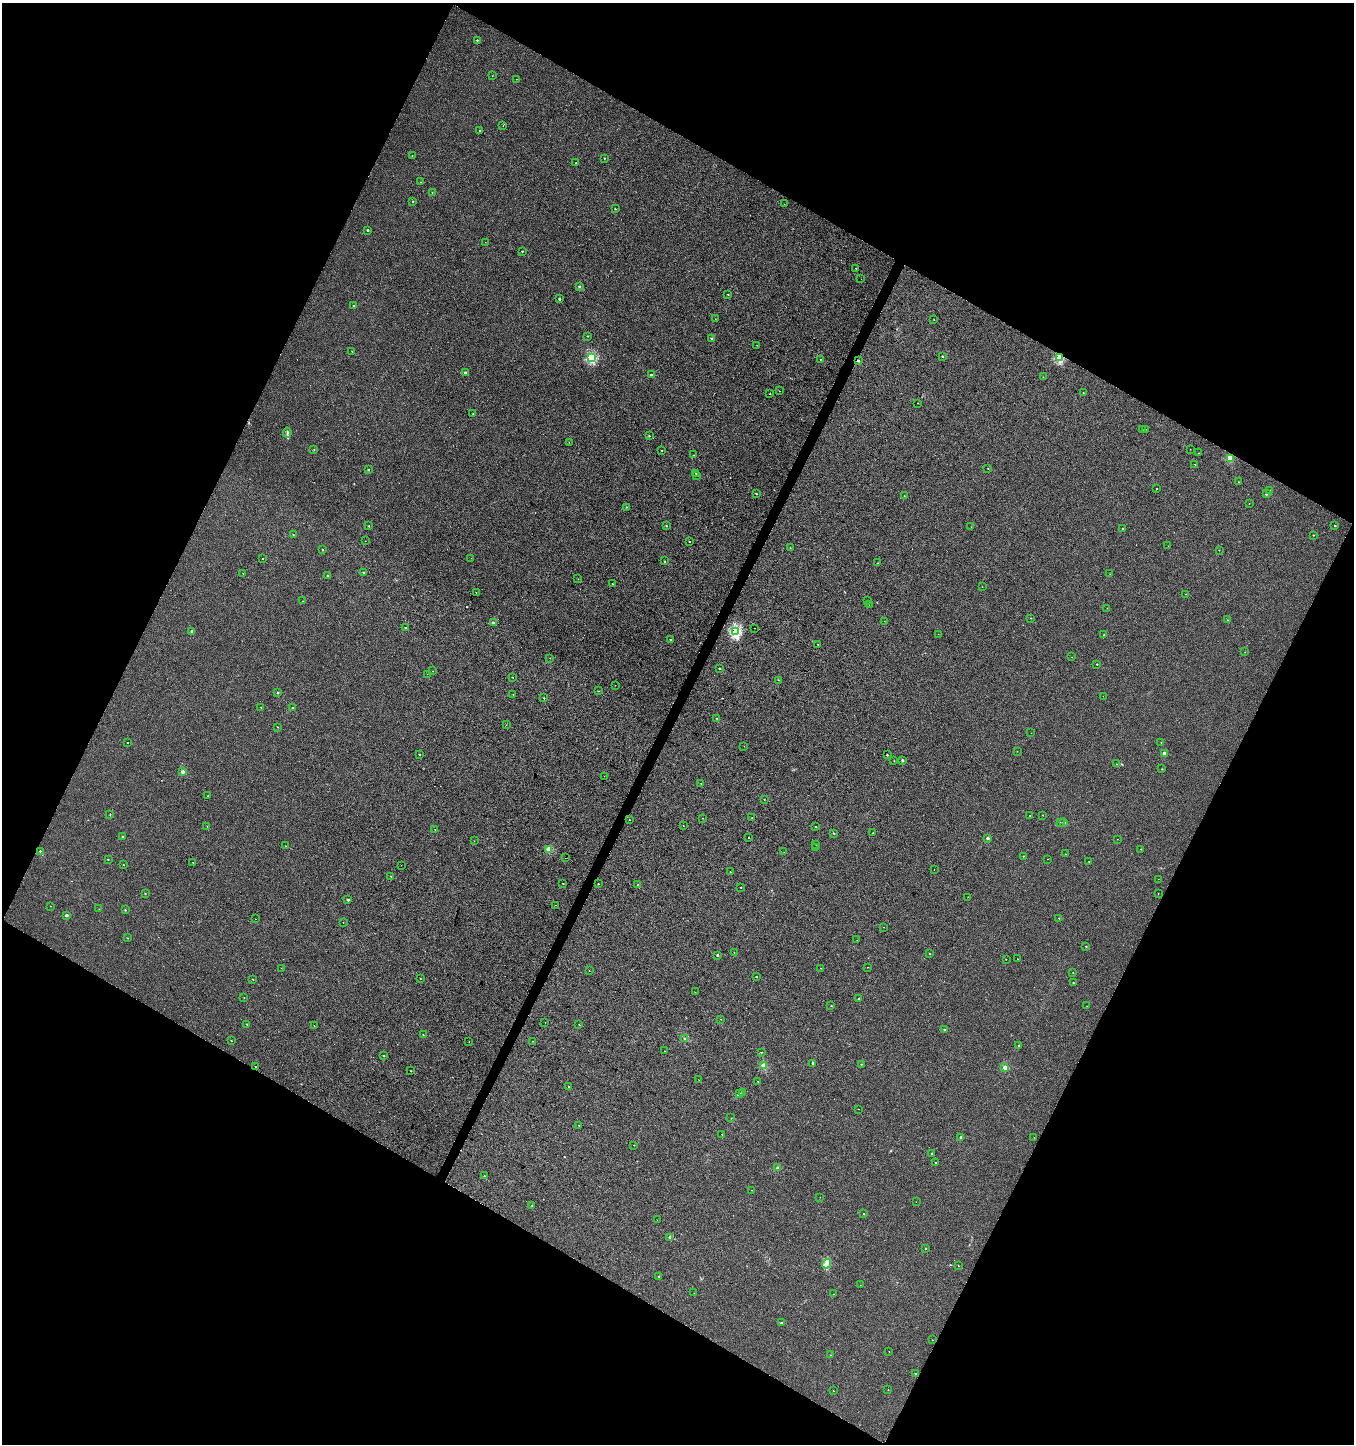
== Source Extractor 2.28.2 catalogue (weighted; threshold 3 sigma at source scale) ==
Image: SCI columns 266-5672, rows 2-5769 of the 5869 x 5776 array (HDU 1 of 3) = the unmasked area's bounding box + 8 px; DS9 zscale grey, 4 x 4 block average (1 PNG px = mean of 4 x 4 image px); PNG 1356 x 1446 px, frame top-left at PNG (2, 3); each listed source drawn as its Kron ellipse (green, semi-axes under 4 px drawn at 4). Shown black and unused: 46% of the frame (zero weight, under 3 of 4 exposures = <1% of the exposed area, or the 3 px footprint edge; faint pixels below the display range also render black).
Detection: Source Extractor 2.28.2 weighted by HDU 2 'WHT'. Background 0.00105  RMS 0.0035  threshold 0.0159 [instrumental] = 3 sigma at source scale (4.5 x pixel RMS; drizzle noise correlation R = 1.50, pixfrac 1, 0.0396/0.0396 arcsec/px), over >= 5 px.
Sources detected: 288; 5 too faint to see at this stretch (4 x 4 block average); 2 cosmic-ray / hot-pixel residue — neither listed nor drawn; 1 inside a brighter listed object's ellipse — not listed separately; the other 280 listed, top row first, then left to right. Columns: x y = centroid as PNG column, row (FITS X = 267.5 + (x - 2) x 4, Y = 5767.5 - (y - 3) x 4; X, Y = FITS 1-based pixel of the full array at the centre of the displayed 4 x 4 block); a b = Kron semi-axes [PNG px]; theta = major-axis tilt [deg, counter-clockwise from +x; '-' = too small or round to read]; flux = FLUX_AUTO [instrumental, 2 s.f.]
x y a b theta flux
477 40 2 2 - 3
492 76 2 2 - 0.71
516 79 2 2 - 0.59
503 126 2 2 - 0.35
480 130 2 2 - 1.8
412 155 2 2 - 0.94
605 158 2 2 - 1.5
576 163 2 2 - 0.74
421 182 2 2 - 0.52
432 192 2 2 - 0.82
413 201 2 2 - 2.8
784 204 2 2 - 0.39
615 209 2 2 - 1.9
368 230 2 2 - 6
485 242 2 2 - 0.57
522 251 2 2 - 2.6
855 268 2 2 - 0.51
861 279 2 2 - 1.9
579 286 2 2 - 7.7
728 295 2 2 - 1.1
559 299 2 2 - 7.2
354 305 2 2 - 3.6
715 319 2 2 - 0.45
934 320 2 2 - 0.64
587 336 2 2 - 1.4
711 339 2 2 - 1.4
757 345 2 2 - 0.43
352 351 2 2 - 1.2
942 356 2 2 - 2.8
591 358 2 2 - 170
1059 358 2 2 - 160
820 359 2 2 - 2.7
858 360 2 2 - 7.3
465 373 2 2 - 11
651 375 2 2 - 7
1043 377 2 2 - 0.42
779 391 2 2 - 0.64
1083 393 2 2 - 1.3
770 394 2 2 - 0.95
918 403 2 2 - 1.2
473 414 2 2 - 1.1
1146 429 2 2 - 0.35
1142 430 2 2 - 0.49
287 433 5 2 - 2.8
649 436 2 2 - 2.2
569 442 2 2 - 0.3
314 449 2 2 - 0.69
1190 449 2 2 - 0.37
662 450 2 2 - 1
1198 453 2 2 - 0.68
694 455 2 2 - 0.68
1230 458 2 2 - 76
1195 464 2 2 - 0.71
988 468 2 2 - 0.42
368 470 2 2 - 3.5
696 474 2 2 - 2.3
697 476 2 2 - 0.97
1238 482 2 2 - 0.68
1157 488 2 2 - 0.74
1270 490 2 2 - 0.87
756 494 2 2 - 1.6
1266 494 2 2 - 4.7
904 496 2 2 - 0.62
1249 503 2 2 - 0.36
626 507 2 2 - 1.1
369 526 2 2 - 2.1
666 526 2 2 - 3.1
1335 526 2 2 - 3.1
971 527 2 2 - 0.37
1122 528 2 2 - 1.5
293 535 2 2 - 2.1
1314 535 2 2 - 1.3
365 541 2 2 - 0.38
689 541 2 2 - 2.2
1168 546 2 2 - 0.42
790 548 2 2 - 0.66
323 550 2 2 - 1.5
1219 550 2 2 - 0.91
471 558 2 2 - 0.31
263 559 2 2 - 1.2
665 561 2 2 - 1.9
878 563 2 2 - 1.3
243 573 2 2 - 0.89
364 573 2 2 - 3.2
1110 574 2 2 - 0.41
327 576 2 2 - 3.2
578 579 2 2 - 0.59
612 584 2 2 - 0.72
982 587 2 2 - 0.39
476 592 2 2 - 1.1
1186 594 2 2 - 0.98
303 601 2 2 - 0.51
868 601 2 2 - 0.42
869 605 2 2 - 2.4
1107 608 2 2 - 0.45
1031 618 2 2 - 1.2
1227 620 2 2 - 1
884 621 2 2 - 0.31
493 623 2 2 - 7.8
405 628 2 2 - 2.7
754 628 2 2 - 0.7
192 631 2 2 - 9.4
736 632 2 2 - 250
938 634 2 2 - 0.47
1104 635 2 2 - 2.8
670 640 2 2 - 2.3
818 644 2 2 - 1.1
1245 652 2 2 - 1.1
1072 657 2 2 - 0.8
550 658 2 2 - 0.8
1097 664 2 2 - 2.2
719 668 2 2 - 2.7
433 671 2 2 - 0.88
427 674 2 2 - 0.38
512 677 2 2 - 0.98
778 680 2 2 - 0.74
615 685 2 2 - 0.6
598 691 2 2 - 1.3
278 693 2 2 - 2.5
513 695 2 2 - 0.56
1103 696 2 2 - 0.59
544 698 2 2 - 1.9
261 707 2 2 - 1.2
293 708 2 2 - 3
717 718 2 2 - 1.3
506 725 2 2 - 0.45
278 727 2 2 - 0.85
1031 733 2 2 - 0.28
1161 742 2 2 - 0.81
127 743 2 2 - 1.1
744 746 2 2 - 0.31
1017 751 2 2 - 0.32
1164 753 2 2 - 14
419 754 2 2 - 2.2
887 755 2 2 - 2.6
902 760 2 2 - 5.9
894 761 2 2 - 1.1
1116 764 2 2 - 0.51
1162 769 2 2 - 2
182 772 2 2 - 18
604 776 2 2 - 0.34
701 783 2 2 - 0.61
208 796 2 2 - 0.99
764 799 2 2 - 0.9
110 815 2 2 - 1
1043 815 2 2 - 1.6
1030 816 2 2 - 0.94
702 818 2 2 - 0.57
752 818 2 2 - 0.91
630 820 2 2 - 0.52
1060 822 2 2 - 0.62
1064 822 2 2 - 9.8
683 825 2 2 - 0.64
207 826 2 2 - 0.48
816 826 2 2 - 1.2
435 830 2 2 - 1.3
833 833 2 2 - 2.8
873 833 2 2 - 2.2
123 836 2 2 - 3.7
748 838 2 2 - 0.68
988 838 2 2 - 13
1117 839 2 2 - 0.44
474 841 2 2 - 0.41
815 844 2 2 - 1.2
285 846 2 2 - 0.82
816 847 2 2 - 1.9
549 849 2 2 - 68
1141 849 2 2 - 1.6
40 851 2 2 - 2.7
784 852 2 2 - 0.5
1065 854 2 2 - 0.51
1023 856 2 2 - 1.3
565 858 2 2 - 3.5
1048 859 2 2 - 0.56
108 860 2 2 - 2.3
193 862 2 2 - 0.79
1089 862 2 2 - 0.5
123 865 2 2 - 1.3
401 865 2 2 - 0.76
934 870 2 2 - 0.9
730 872 2 2 - 0.9
391 876 2 2 - 3.7
1158 879 2 2 - 0.26
563 884 2 2 - 1.2
598 884 2 2 - 1
638 884 2 2 - 3.7
741 887 2 2 - 1.9
145 893 2 2 - 1.9
1158 894 2 2 - 0.58
968 897 2 2 - 0.47
348 900 2 2 - 8
555 905 2 2 - 0.4
50 906 2 2 - 0.77
99 909 2 2 - 0.48
125 910 2 2 - 2.3
66 915 2 2 - 12
1059 918 2 2 - 1.9
256 919 2 2 - 0.29
343 922 2 2 - 0.49
884 927 2 2 - 0.66
127 938 2 2 - 1
857 940 2 2 - 0.31
1086 946 2 2 - 1.8
734 953 2 2 - 0.47
930 954 2 2 - 1.5
717 955 2 2 - 5.4
1006 959 2 2 - 1.4
1017 959 2 2 - 1.2
867 967 2 2 - 0.36
281 968 2 2 - 0.41
820 968 2 2 - 0.75
589 971 2 2 - 0.68
1073 973 2 2 - 1.4
756 977 2 2 - 2.8
420 978 2 2 - 0.73
253 979 2 2 - 1.2
1073 982 2 2 - 1.8
695 992 2 2 - 0.54
244 998 2 2 - 0.6
859 999 2 2 - 6.6
831 1006 2 2 - 1.2
1087 1006 2 2 - 0.45
721 1019 2 2 - 0.45
545 1022 2 2 - 0.31
247 1024 2 2 - 2.8
579 1024 2 2 - 1.6
314 1025 2 2 - 0.45
944 1029 2 2 - 2.2
423 1035 2 2 - 1.1
685 1039 2 2 - 0.87
231 1040 2 2 - 1.3
532 1041 2 2 - 0.77
469 1042 2 2 - 0.43
1019 1046 2 2 - 3.3
665 1051 2 2 - 0.38
761 1052 2 2 - 1.5
383 1055 2 2 - 1.7
813 1063 2 2 - 6.2
861 1064 2 2 - 1.9
764 1066 2 2 - 64
255 1067 2 2 - 1.2
1005 1067 2 2 - 33
411 1071 2 2 - 1.3
699 1080 2 2 - 0.38
758 1081 2 2 - 1.4
568 1087 2 2 - 1.1
742 1092 2 2 - 1.1
739 1094 2 2 - 4.5
858 1109 2 2 - 0.39
731 1118 2 2 - 0.37
578 1125 2 2 - 1.1
722 1134 2 2 - 1.2
961 1137 2 2 - 8.8
1034 1138 2 2 - 0.54
634 1145 2 2 - 0.46
932 1154 2 2 - 0.68
936 1163 2 2 - 2.9
777 1168 2 2 - 22
484 1176 2 2 - 1.6
751 1190 2 2 - 0.72
820 1197 2 2 - 0.44
916 1202 2 2 - 0.52
532 1206 2 2 - 1.6
864 1214 2 2 - 2
657 1220 2 2 - 0.29
670 1237 2 2 - 15
925 1248 2 2 - 1.6
826 1264 5 2 - 4.5
958 1266 2 2 - 0.63
659 1276 2 2 - 3.6
860 1285 2 2 - 0.44
694 1293 2 2 - 0.5
833 1294 2 2 - 0.51
781 1323 2 2 - 7.6
932 1340 2 2 - 0.53
889 1351 2 2 - 0.31
830 1355 2 2 - 0.9
915 1373 2 2 - 2.3
888 1390 2 2 - 0.39
833 1391 2 2 - 0.77
Overlapping masked pixels (flux is a lower limit): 2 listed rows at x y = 1059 358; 858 360
Diffuse or blended objects may show on this block-average render without a row.